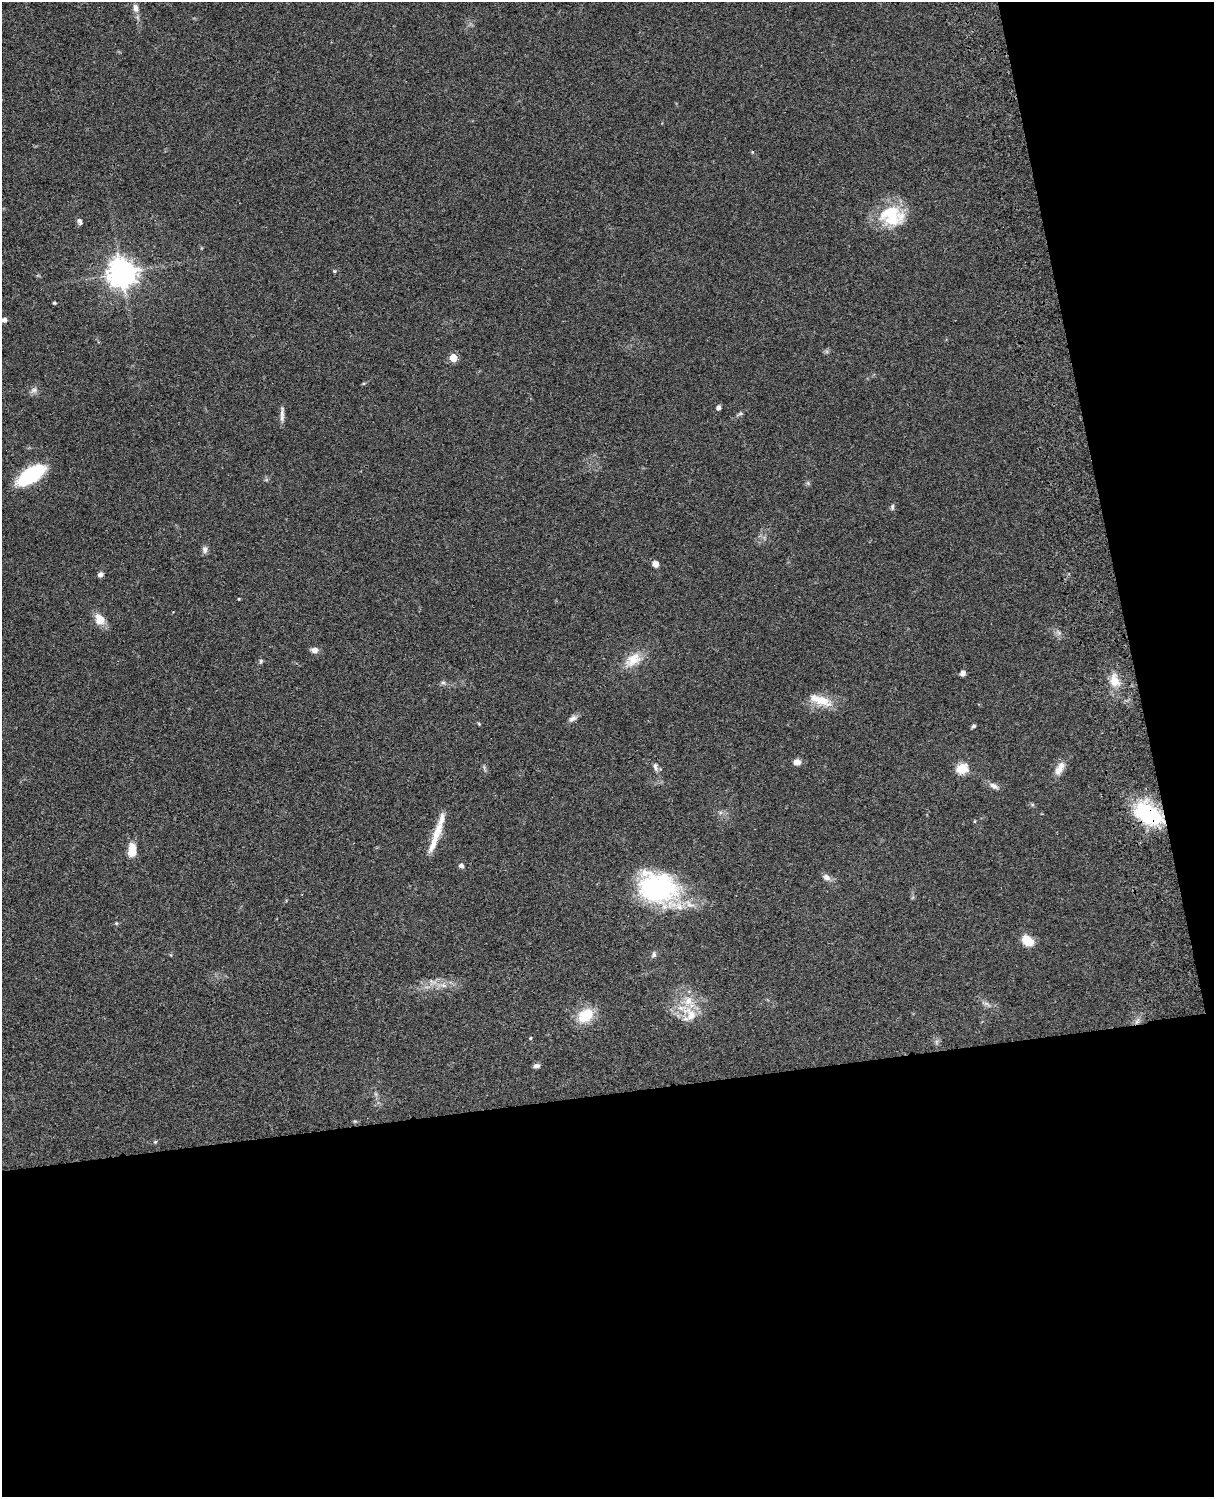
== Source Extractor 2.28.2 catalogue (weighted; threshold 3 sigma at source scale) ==
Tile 12 of 4 x 3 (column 4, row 3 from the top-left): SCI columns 3757-4968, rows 277-1771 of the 5086 x 4926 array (HDU 1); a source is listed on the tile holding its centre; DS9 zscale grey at full resolution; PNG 1216 x 1499 px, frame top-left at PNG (2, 2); no overlay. Shown black and unused: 33% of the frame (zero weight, under 3 of 4 exposures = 6% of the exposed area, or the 3 px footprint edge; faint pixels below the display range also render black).
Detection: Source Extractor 2.28.2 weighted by HDU 2 'WHT'; one run over the whole footprint, this tile lists its part. Background 0.0863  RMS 0.0061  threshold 0.0276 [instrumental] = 3 sigma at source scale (4.5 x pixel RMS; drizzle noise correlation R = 1.50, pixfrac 1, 0.05/0.05 arcsec/px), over >= 5 px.
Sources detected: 58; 5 inside a brighter listed object's ellipse — not listed separately; the other 53 listed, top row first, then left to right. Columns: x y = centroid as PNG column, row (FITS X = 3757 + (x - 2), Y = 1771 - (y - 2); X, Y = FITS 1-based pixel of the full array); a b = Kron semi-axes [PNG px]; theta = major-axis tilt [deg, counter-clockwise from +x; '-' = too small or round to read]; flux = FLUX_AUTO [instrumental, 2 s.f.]
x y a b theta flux
136 8 10 6 -80 3.4
752 152 5 3 - 0.52
892 216 32 25 -16 28
80 221 9 5 -75 1.8
334 271 5 4 - 0.64
122 273 9 9 - 750
54 303 5 4 - 0.66
4 320 4 4 - 2.5
453 358 5 5 - 16
364 383 5 3 - 0.64
34 390 10 7 33 2.3
718 407 4 4 - 2.4
282 413 16 5 89 2.9
740 414 7 4 19 0.97
31 475 29 13 34 43
892 507 8 5 89 1.2
205 549 10 7 88 2
655 564 6 5 - 3.9
100 574 6 5 - 1.9
239 599 3 3 - 0.49
99 619 14 10 -58 7.9
314 650 9 7 -2 2.6
633 660 24 15 36 11
261 661 6 5 - 1
963 673 6 5 - 2.1
1114 680 17 11 -73 8.9
443 683 7 4 0 1.2
821 700 33 11 -19 12
573 718 11 7 33 2.4
479 724 6 3 -20 0.57
973 726 6 5 - 1
797 762 8 7 - 3.4
1061 766 16 10 64 4.9
655 767 12 5 -85 2
962 768 6 6 - 26
994 786 13 6 -28 2.9
1148 814 34 20 -34 45
975 821 5 3 - 0.47
437 832 33 10 70 10
132 850 16 9 85 7.8
461 866 5 4 - 2.4
826 877 9 7 -34 3.1
654 889 50 34 -14 80
116 923 5 4 - 0.65
1027 941 11 8 -35 12
654 954 8 5 90 1.5
443 985 8 5 -31 1.9
585 1015 23 17 37 14
691 1015 26 16 -55 15
1137 1021 10 5 60 2.5
530 1038 4 3 - 0.62
537 1066 8 5 5 1.8
155 1142 5 4 - 0.68
Overlapping masked pixels (flux is a lower limit): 2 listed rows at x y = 1148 814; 1137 1021